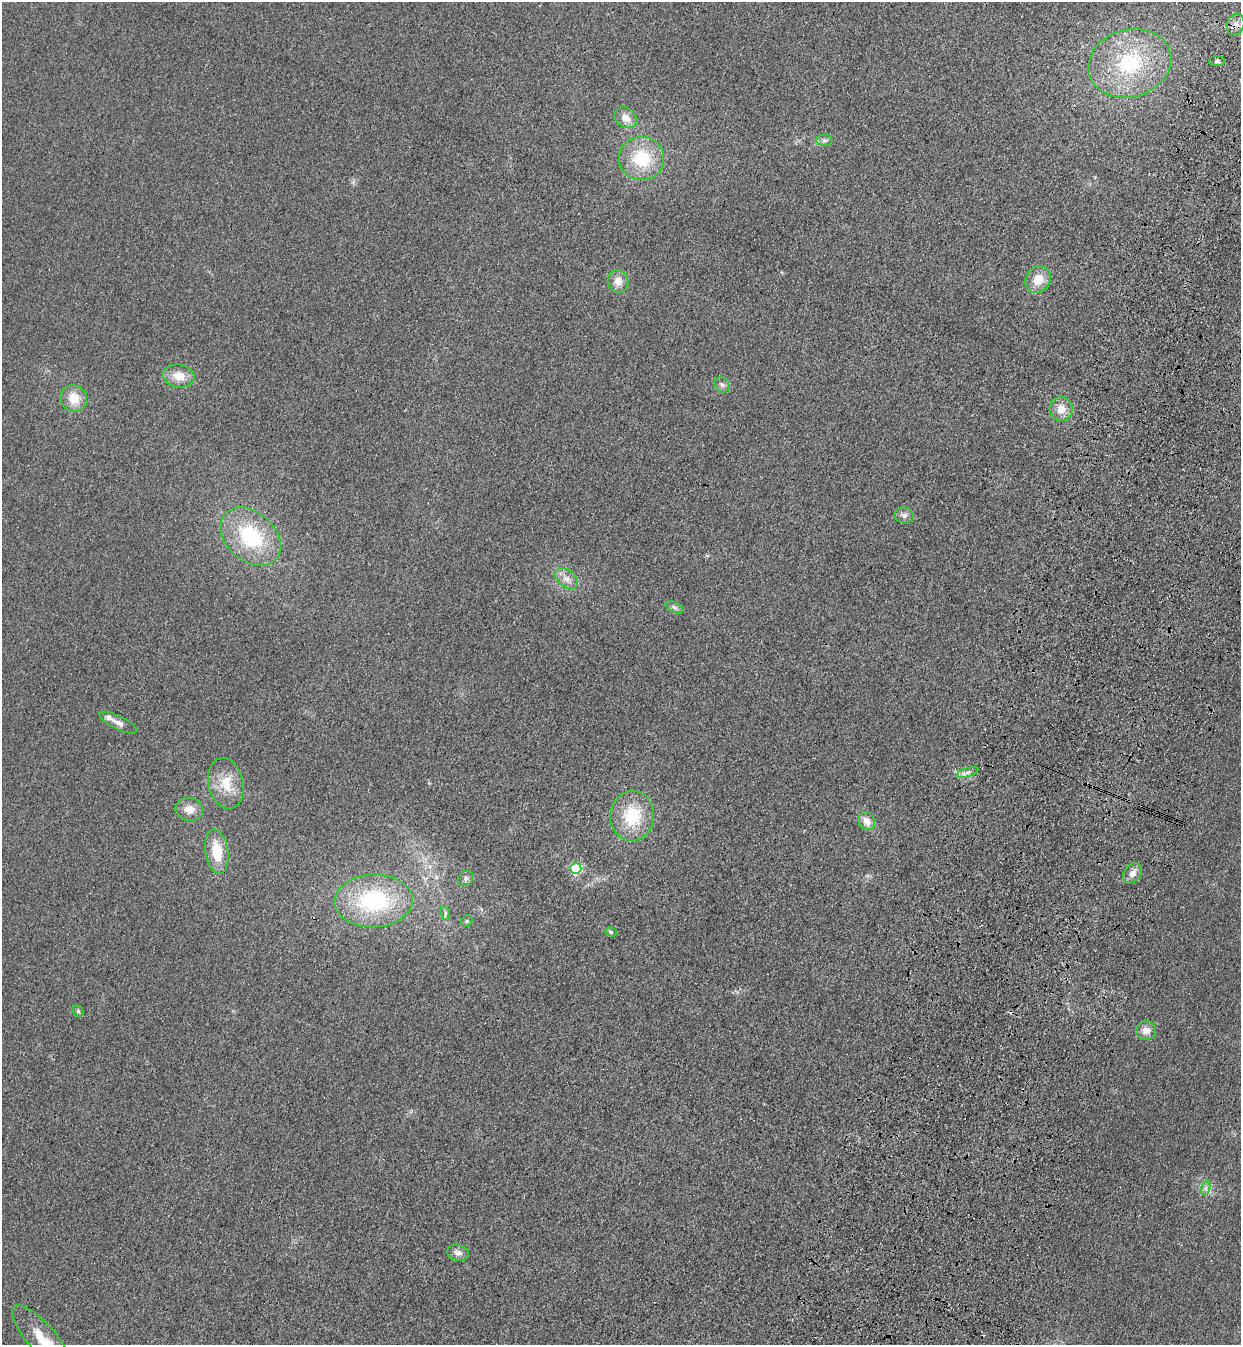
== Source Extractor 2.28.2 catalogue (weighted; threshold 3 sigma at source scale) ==
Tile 10 of 4 x 4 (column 2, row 3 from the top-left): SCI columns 1485-2723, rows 1387-2729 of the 5575 x 5458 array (HDU 1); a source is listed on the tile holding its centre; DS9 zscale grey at full resolution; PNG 1243 x 1347 px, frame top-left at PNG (2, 2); each listed source drawn as its Kron ellipse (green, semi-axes under 4 px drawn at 4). Shown black and unused: <1% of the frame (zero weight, under 3 of 4 exposures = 6% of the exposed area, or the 3 px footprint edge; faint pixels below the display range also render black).
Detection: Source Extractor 2.28.2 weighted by HDU 2 'WHT'; one run over the whole footprint, this tile lists its part. Background 0.0343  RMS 0.0055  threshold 0.0248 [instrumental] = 3 sigma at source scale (4.5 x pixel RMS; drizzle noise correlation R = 1.50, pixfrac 1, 0.05/0.05 arcsec/px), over >= 5 px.
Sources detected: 37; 1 cosmic-ray / hot-pixel residue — neither listed nor drawn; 1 inside a brighter listed object's ellipse — not listed separately; the other 35 listed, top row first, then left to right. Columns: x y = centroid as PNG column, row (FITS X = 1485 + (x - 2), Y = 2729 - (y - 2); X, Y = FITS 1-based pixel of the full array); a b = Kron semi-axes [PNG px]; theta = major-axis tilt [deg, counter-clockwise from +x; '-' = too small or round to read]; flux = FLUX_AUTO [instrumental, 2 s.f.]
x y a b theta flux
1235 24 11 8 72 4
1217 61 8 5 -1 1.3
1130 63 42 34 17 51
626 118 12 9 -37 5.2
824 140 8 6 1 1.7
641 159 23 21 -14 27
1038 279 14 12 54 8.9
618 281 11 10 - 5.4
179 376 15 11 -8 8.2
722 385 8 6 -53 1.7
74 398 14 13 - 9.8
1061 409 12 11 - 6.4
904 515 9 8 - 2.4
251 537 34 24 -42 42
567 579 13 8 -39 4
674 607 9 5 -27 1.6
118 723 20 6 -26 3.5
967 772 11 3 16 1.9
226 783 26 17 -76 15
189 809 14 11 -12 6.2
632 816 25 22 84 26
867 821 9 8 - 5.9
217 851 22 11 -81 15
576 869 5 5 - 70
1133 873 11 8 50 3.9
466 878 8 7 - 1.9
374 901 39 26 2 56
445 913 7 4 -72 1.2
467 921 6 5 - 0.88
611 932 6 4 -16 0.92
78 1011 6 5 - 0.86
1146 1030 10 9 - 4.5
1206 1188 7 4 72 1.4
458 1253 11 8 -14 3
43 1339 43 14 -50 18
Overlapping masked pixels (flux is a lower limit): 1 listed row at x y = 1235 24
Isophote crosses this tile's border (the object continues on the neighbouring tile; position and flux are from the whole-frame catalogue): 1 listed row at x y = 43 1339